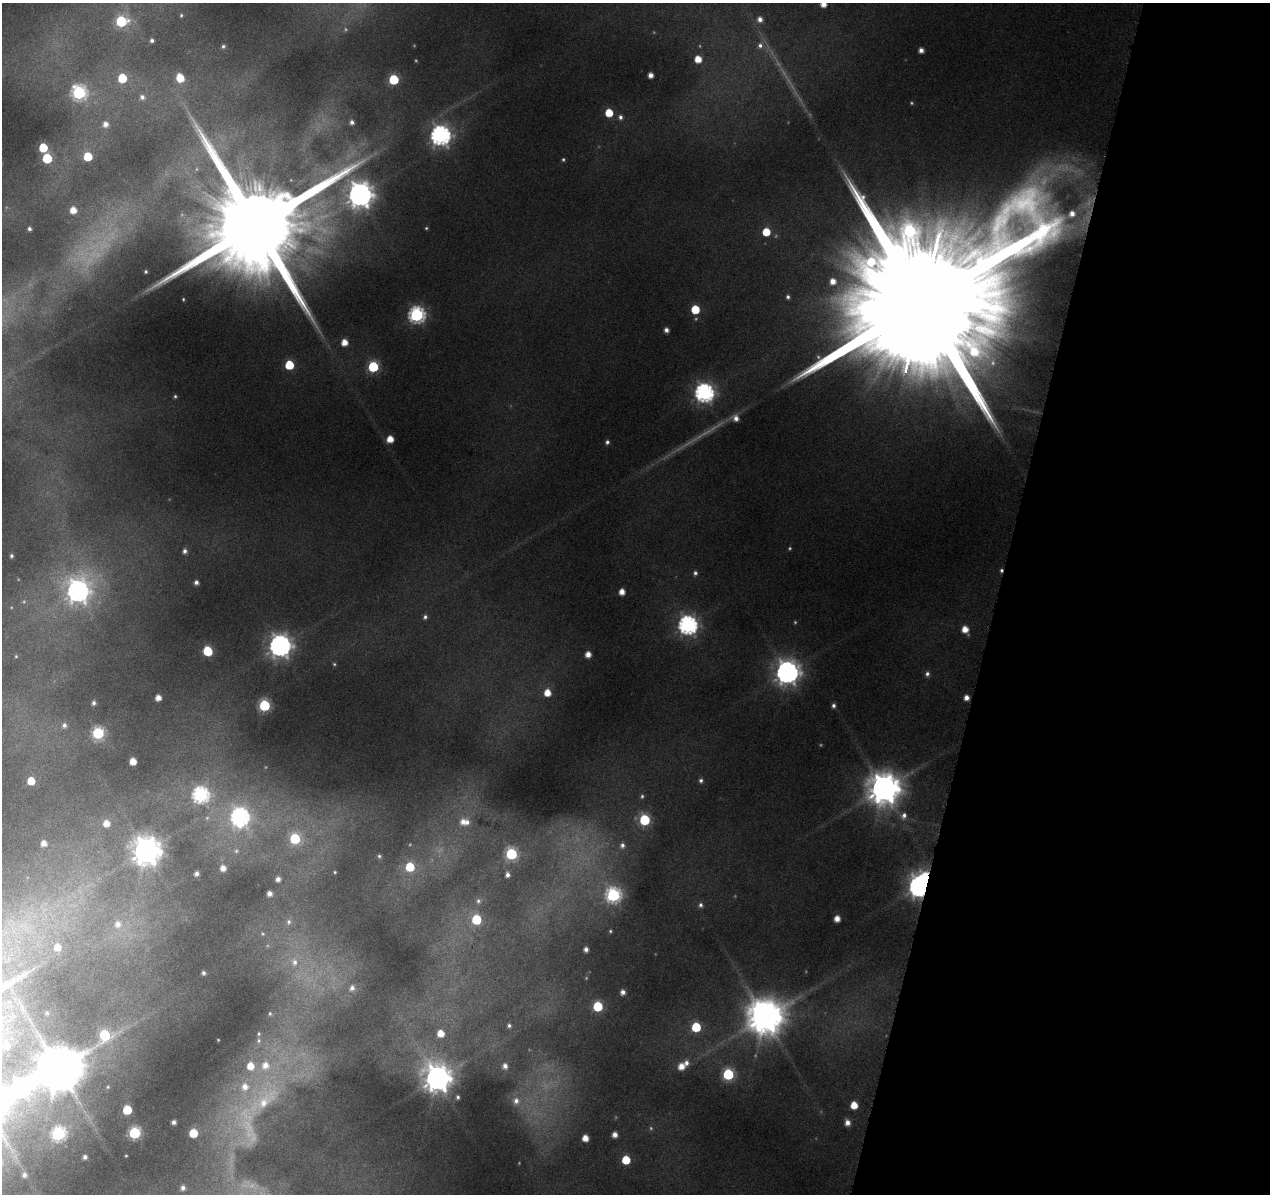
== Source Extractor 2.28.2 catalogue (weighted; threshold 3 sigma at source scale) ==
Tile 8 of 4 x 4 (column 4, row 2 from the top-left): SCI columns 3804-5071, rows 2617-3808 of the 5091 x 5324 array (HDU 1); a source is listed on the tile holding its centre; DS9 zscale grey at full resolution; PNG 1272 x 1196 px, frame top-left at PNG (2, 3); no overlay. Shown black and unused: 22% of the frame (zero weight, under 4 of 8 exposures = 2% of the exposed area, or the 3 px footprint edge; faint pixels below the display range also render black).
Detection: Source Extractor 2.28.2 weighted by HDU 2 'WHT'; one run over the whole footprint, this tile lists its part. Background 0.093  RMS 0.0096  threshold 0.0392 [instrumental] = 3 sigma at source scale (4.09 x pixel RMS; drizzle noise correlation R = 1.36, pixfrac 0.8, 0.0396/0.0396 arcsec/px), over >= 5 px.
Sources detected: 172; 23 too faint to see at this stretch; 1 inside a brighter object's white glare — not listed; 5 inside a brighter listed object's ellipse — not listed separately; the other 143 listed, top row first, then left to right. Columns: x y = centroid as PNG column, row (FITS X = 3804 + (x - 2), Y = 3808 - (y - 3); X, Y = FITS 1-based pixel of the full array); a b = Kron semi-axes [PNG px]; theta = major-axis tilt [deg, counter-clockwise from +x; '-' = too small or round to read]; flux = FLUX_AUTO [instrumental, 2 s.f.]
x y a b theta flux
823 4 5 5 - 8.4
181 15 5 4 - 1.3
760 19 7 7 - 5.9
121 21 7 6 - 79
152 40 4 3 - 2.4
760 45 9 8 - 6
223 46 5 5 - 1.9
921 50 4 4 - 4.9
698 59 6 6 - 14
650 75 5 4 - 6.4
122 78 6 6 - 31
180 78 8 6 -65 19
394 79 6 6 - 63
79 93 7 7 - 180
142 97 7 6 - 3.8
609 113 6 5 - 22
620 117 6 5 - 3.1
352 122 5 5 - 3.4
105 124 6 6 - 5.8
440 135 8 8 - 470
43 147 6 5 - 30
88 156 6 6 - 36
47 158 6 6 - 59
360 195 9 8 - 1000
73 210 6 6 - 11
1072 214 5 4 - 4.9
256 225 36 23 74 32000
29 229 3 3 - 2.1
766 232 6 5 - 22
146 272 3 3 - 1.3
833 281 6 6 - 9.1
788 297 5 5 - 2.3
922 303 98 32 75 110000
695 309 6 5 - 31
417 315 7 7 - 250
666 330 4 4 - 4.1
344 342 6 5 - 11
289 365 6 6 - 38
373 367 6 6 - 77
704 393 8 7 - 420
175 396 5 4 - 1.5
736 418 8 7 - 6.3
390 439 5 5 - 13
607 442 5 4 - 2.3
185 551 5 5 - 3.2
11 556 3 3 - 1.7
1001 570 5 4 - 1.7
695 573 5 5 - 2.4
196 582 4 4 - 3.5
78 591 10 9 - 660
622 592 5 5 - 8.6
425 617 5 4 - 2.2
688 625 8 7 - 420
965 629 6 5 - 11
280 646 8 8 - 690
208 651 6 6 - 44
588 654 5 5 - 8.3
16 656 5 4 - 1
787 672 9 8 - 840
927 674 6 5 - 2.8
547 693 6 5 - 13
158 697 5 5 - 7.7
966 698 5 5 - 6.2
94 703 4 3 - 2.1
264 705 6 6 - 100
833 705 6 4 -89 2.6
64 725 6 6 - 2.8
98 733 6 6 - 110
133 761 5 5 - 12
701 780 6 5 - 2.5
31 781 6 6 - 19
884 788 10 10 - 1900
200 795 7 7 - 260
642 796 6 5 - 1.8
904 816 10 8 63 5.2
240 817 8 8 - 340
645 820 6 6 - 82
463 822 10 9 - 9.1
106 823 7 6 - 9.9
295 839 6 6 - 58
44 843 5 4 - 6.9
622 845 9 8 - 5.2
146 851 10 9 - 1500
236 851 6 6 - 1.9
511 854 6 6 - 100
379 856 5 5 - 1.5
410 867 6 6 - 29
223 868 6 6 - 7.2
335 872 3 3 - 0.82
196 874 5 4 - 4
507 875 4 4 - 3.3
278 879 5 4 - 4.5
919 886 10 9 - 760
269 893 4 4 - 5.3
613 895 7 7 - 200
478 901 6 6 - 2.2
701 905 6 5 - 2.6
837 918 5 5 - 9
476 919 6 6 - 48
289 922 8 7 - 3.5
118 924 9 8 - 7.6
610 931 3 3 - 1.1
57 947 9 8 - 14
586 949 4 4 - 3.6
294 962 12 10 82 9.9
203 973 4 3 - 2.1
352 988 8 7 - 4.8
623 992 5 5 - 5
598 1006 6 6 - 57
47 1013 6 5 - 1.8
270 1013 6 5 - 1.6
765 1017 12 11 - 2600
509 1025 6 6 - 2.5
696 1027 6 6 - 47
441 1033 6 6 - 13
218 1040 3 2 - 0.57
259 1040 7 7 - 3
6 1046 10 9 - 10
265 1065 12 11 - 16
250 1066 9 8 - 15
505 1066 8 7 - 6.7
681 1066 7 6 - 11
59 1068 26 12 36 4600
728 1074 6 6 - 96
437 1078 9 9 - 1300
21 1088 14 11 30 340
458 1097 4 4 - 1.8
264 1100 71 25 39 120
516 1101 10 10 - 8.7
854 1105 5 5 - 17
127 1110 6 5 - 35
174 1122 4 4 - 3.4
847 1122 6 5 - 6.5
135 1133 6 6 - 110
193 1133 6 5 - 29
58 1134 7 6 - 160
615 1135 5 5 - 6.5
585 1138 5 5 - 11
126 1156 3 2 - 0.62
85 1157 4 4 - 2.7
626 1160 6 5 - 28
24 1175 5 5 - 2.9
183 1188 5 4 - 3.6
Overlapping masked pixels (flux is a lower limit): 3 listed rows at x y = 922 303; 1001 570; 919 886
Isophote crosses this tile's border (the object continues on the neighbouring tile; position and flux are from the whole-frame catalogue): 2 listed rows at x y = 823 4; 21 1088